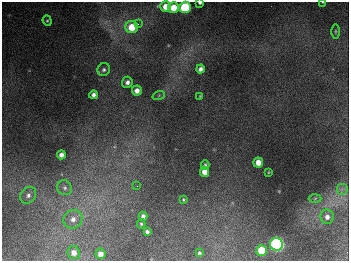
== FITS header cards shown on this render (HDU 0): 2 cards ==
NAXIS1  =                  347
NAXIS2  =                  259

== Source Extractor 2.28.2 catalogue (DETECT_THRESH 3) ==
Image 347 x 259 px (HDU 0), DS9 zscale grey, 1 PNG px = 1 image px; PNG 351 x 263 px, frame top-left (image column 1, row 259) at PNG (2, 2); each listed source drawn as its Kron ellipse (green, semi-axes under 4 px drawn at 4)
Background 675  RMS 50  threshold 150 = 3 sigma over >= 5 px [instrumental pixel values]
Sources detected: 37; all 37 listed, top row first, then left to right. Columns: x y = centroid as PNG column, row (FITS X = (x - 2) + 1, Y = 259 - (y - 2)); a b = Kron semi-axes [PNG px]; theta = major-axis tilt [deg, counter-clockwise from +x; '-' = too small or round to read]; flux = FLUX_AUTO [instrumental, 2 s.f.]
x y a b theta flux
323 2 3 2 - 2400
200 3 4 3 - 6400
166 7 5 5 - 42000
185 7 6 5 - 260000
173 8 5 5 - 63000
47 21 5 4 - 4400
138 24 3 3 - 4800
132 27 6 6 - 79000
335 31 7 3 -90 4300
200 69 4 4 - 13000
104 70 6 6 - 8800
127 82 6 5 - 14000
137 91 5 5 - 23000
93 95 4 4 - 13000
159 95 6 4 20 5200
200 96 3 3 - 2500
61 155 4 4 - 15000
258 162 5 5 - 35000
205 165 5 3 - 4400
204 172 5 4 - 39000
269 172 3 2 - 2400
137 186 2 2 - 1700
65 188 8 7 - 12000
342 189 6 6 - 12000
28 195 9 7 54 14000
315 198 6 4 2 4800
183 200 3 2 - 3400
143 216 4 4 - 12000
327 217 7 6 - 15000
73 219 10 9 - 25000
141 224 5 4 - 4600
147 232 4 3 - 9400
277 244 6 6 - 980000
262 251 5 5 - 120000
74 253 6 6 - 24000
199 253 4 3 - 5300
100 254 5 5 - 23000
At the frame edge (FLAGS 8, measured only in part): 2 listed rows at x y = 323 2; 200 3